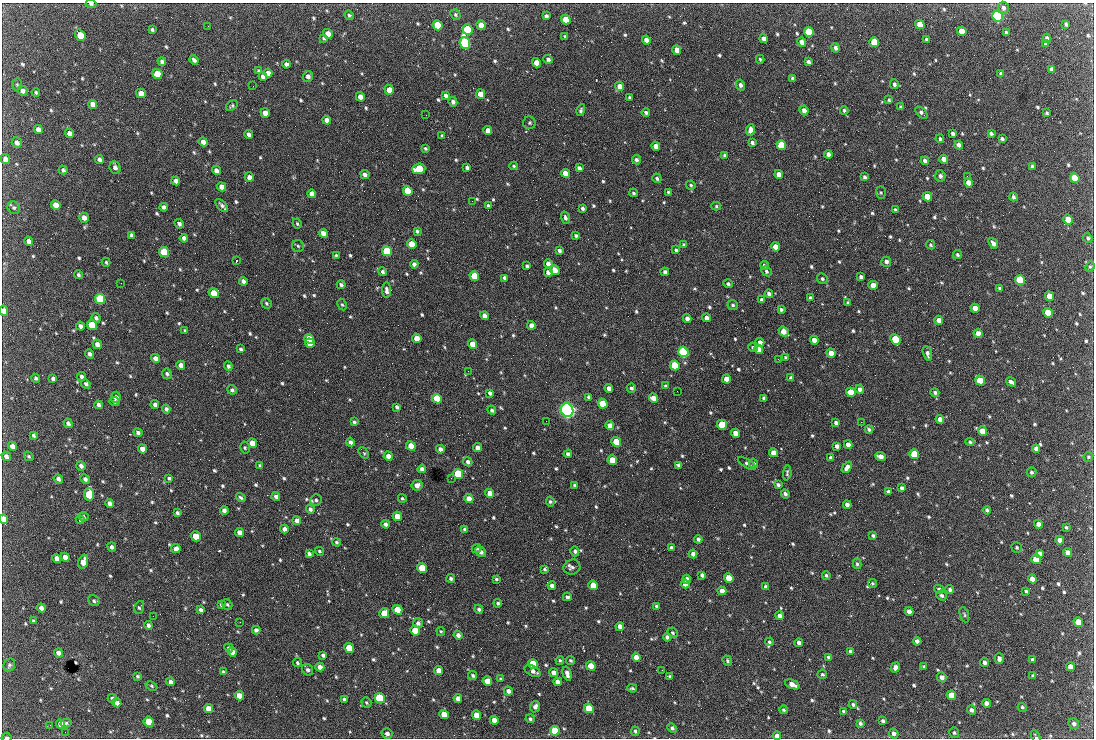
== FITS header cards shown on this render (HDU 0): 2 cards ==
NAXIS1  =                 1092 /fastest changing axis
NAXIS2  =                  736 /next to fastest changing axis

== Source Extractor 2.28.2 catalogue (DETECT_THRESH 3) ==
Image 1092 x 736 px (HDU 0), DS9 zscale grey, 1 PNG px = 1 image px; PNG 1096 x 740 px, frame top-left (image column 1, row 736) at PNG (2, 3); each listed source drawn as its Kron ellipse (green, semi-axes under 4 px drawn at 4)
Background 2280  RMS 44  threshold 131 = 3 sigma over >= 5 px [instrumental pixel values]
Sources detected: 789; of the 789, the 500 brightest by FLUX_AUTO listed and drawn (289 fainter detections omitted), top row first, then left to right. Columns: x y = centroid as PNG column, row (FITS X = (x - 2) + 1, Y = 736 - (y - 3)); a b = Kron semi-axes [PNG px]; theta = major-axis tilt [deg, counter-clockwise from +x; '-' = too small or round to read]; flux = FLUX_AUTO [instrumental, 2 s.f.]
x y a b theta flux
91 4 5 3 - 6.1e+03
1003 8 6 5 - 1.0e+04
455 14 6 4 -49 5.6e+03
349 15 5 4 - 5.0e+03
546 16 4 4 - 8.6e+03
997 16 5 5 - 6.5e+05
566 19 5 4 - 5.2e+04
920 24 5 4 - 5.0e+04
1066 24 4 3 - 5.7e+03
438 25 5 4 - 1.4e+05
481 25 5 4 - 3.3e+04
208 26 2 2 - 4.7e+03
468 29 5 5 - 2.4e+05
152 30 4 3 - 6.2e+03
962 31 5 4 - 5.0e+04
809 32 5 4 - 1.7e+05
1006 32 3 3 - 4.5e+03
328 34 5 4 - 4.0e+04
80 35 6 4 -52 7.2e+04
565 36 3 3 - 4.1e+03
324 38 4 4 - 4.6e+03
1047 38 4 4 - 1.0e+04
764 39 4 4 - 1.8e+04
927 39 4 4 - 9.0e+03
646 40 4 4 - 1.4e+04
802 42 4 4 - 2.3e+04
874 42 5 4 - 8.1e+04
465 43 6 5 - 4.9e+05
1046 43 4 3 - 8.2e+03
835 48 5 4 - 8.9e+03
677 50 5 4 - 2.8e+04
548 59 5 4 - 8.0e+03
760 59 4 3 - 4.6e+03
194 60 5 4 - 9.3e+03
162 61 4 4 - 7.3e+03
808 62 4 4 - 8.6e+03
537 63 5 4 - 3.7e+04
286 64 4 4 - 9.6e+03
1052 69 4 4 - 1.0e+04
259 71 4 3 - 4.4e+03
268 73 4 4 - 1.7e+04
1001 73 4 4 - 4.1e+03
157 74 5 4 - 5.6e+04
263 76 4 4 - 1.1e+04
308 76 5 5 - 1.2e+04
793 78 4 3 - 7.9e+03
894 84 5 4 - 7.5e+03
17 85 6 5 - 4.5e+03
740 85 5 4 - 9.0e+03
253 86 2 2 - 1.9e+04
620 86 5 4 - 2.7e+04
389 90 5 4 - 4.5e+04
23 91 5 4 - 1.3e+04
36 92 4 4 - 5.2e+03
141 93 5 4 - 3.5e+04
480 94 5 4 - 3.0e+04
446 95 4 4 - 1.0e+04
360 97 5 4 - 2.4e+04
630 98 3 3 - 5.5e+03
889 100 3 3 - 4.2e+03
453 102 5 4 - 1.0e+04
93 104 5 4 - 2.0e+04
232 105 6 4 36 4.8e+03
901 107 4 3 - 5.5e+03
581 110 6 4 77 6.4e+03
804 110 5 4 - 1.4e+04
844 110 4 3 - 4.8e+03
265 113 5 4 - 2.3e+04
646 113 4 3 - 6.5e+03
921 113 7 4 -43 9.0e+03
1047 113 3 3 - 4.7e+03
426 115 2 2 - 6.1e+03
327 120 4 4 - 2.0e+04
529 123 6 6 - 6.2e+03
38 129 5 4 - 1.4e+04
750 130 6 4 83 1.4e+04
488 131 4 4 - 2.4e+04
69 133 5 4 - 1.5e+04
953 133 4 3 - 8.2e+03
991 133 4 3 - 6.7e+03
249 135 4 4 - 1.1e+04
442 136 4 3 - 5.0e+03
940 139 4 4 - 5.9e+03
1002 139 4 3 - 6.3e+03
203 142 4 4 - 1.8e+04
17 143 5 4 - 1.1e+04
752 143 4 3 - 7.0e+03
781 145 5 4 - 1.3e+05
959 145 4 4 - 1.2e+04
656 146 4 4 - 1.6e+04
425 148 3 3 - 4.8e+03
828 154 4 4 - 1.2e+04
725 155 4 3 - 5.0e+03
5 159 5 4 - 1.9e+04
99 159 4 4 - 9.5e+03
944 159 4 4 - 2.1e+04
636 160 5 4 - 7.5e+03
925 161 4 4 - 1.0e+04
514 166 4 3 - 4.4e+03
1032 166 4 4 - 5.8e+03
115 167 6 5 - 1.2e+04
467 168 4 3 - 8.7e+03
579 168 4 3 - 9.3e+03
419 169 6 5 - 1.4e+05
63 170 4 4 - 7.1e+03
216 170 5 4 - 1.5e+04
565 173 4 4 - 2.9e+04
779 174 5 4 - 2.8e+04
365 175 5 4 - 1.1e+04
940 176 6 5 - 8.0e+03
967 176 2 2 - 4.2e+03
249 177 5 4 - 1.5e+04
865 177 4 3 - 6.2e+03
657 178 5 4 - 5.8e+03
1075 178 5 4 - 8.8e+04
176 181 4 4 - 1.4e+04
969 183 5 4 - 2.4e+04
691 185 5 4 - 5.0e+03
221 187 5 4 - 1.9e+04
408 191 5 4 - 1.3e+05
668 192 4 3 - 4.3e+03
633 193 4 4 - 4.6e+03
881 193 6 5 - 4.4e+03
312 194 4 4 - 2.1e+04
927 197 5 4 - 4.8e+04
1013 197 4 3 - 7.6e+03
472 201 2 2 - 5.8e+03
56 205 5 4 - 2.9e+04
222 205 8 4 -47 9.2e+03
488 205 4 3 - 5.1e+03
716 206 5 4 - 4.7e+03
164 207 4 3 - 8.4e+03
14 208 6 6 - 6.2e+03
582 208 4 3 - 6.7e+03
895 210 4 3 - 4.8e+03
84 218 5 4 - 1.7e+04
565 218 6 4 -72 7.6e+03
1068 220 5 4 - 6.7e+04
179 224 5 4 - 8.1e+03
297 224 5 3 - 4.3e+03
417 231 4 3 - 5.7e+03
323 233 4 4 - 1.8e+04
132 235 4 3 - 8.2e+03
576 236 4 3 - 5.5e+03
184 238 4 4 - 1.1e+04
1088 238 5 4 - 5.9e+03
29 241 5 4 - 1.4e+04
993 243 6 3 -52 1.3e+04
412 244 5 4 - 5.0e+04
684 245 4 3 - 5.4e+03
931 245 5 4 - 4.9e+03
298 246 6 6 - 5.9e+03
776 247 5 4 - 3.6e+04
559 250 4 3 - 7.5e+03
676 250 4 3 - 6.2e+03
387 251 5 5 - 2.2e+05
164 252 5 5 - 1.8e+05
336 255 4 3 - 4.2e+03
957 255 5 4 - 5.9e+03
236 261 3 2 - 1.1e+05
106 262 4 3 - 4.4e+03
886 262 5 5 - 9.0e+03
548 263 4 4 - 1.4e+04
414 264 4 4 - 1.1e+04
764 265 5 4 - 6.1e+03
527 266 4 3 - 5.2e+03
1090 267 5 4 - 4.3e+03
555 270 5 4 - 2.5e+04
766 271 5 4 - 6.1e+03
382 272 4 4 - 6.5e+03
548 272 4 4 - 2.1e+04
665 272 4 3 - 8.4e+03
78 275 4 3 - 6.3e+03
474 276 5 4 - 7.3e+04
861 277 4 4 - 9.4e+03
505 278 4 3 - 7.4e+03
822 279 5 5 - 5.7e+03
1020 280 5 4 - 2.2e+05
243 281 4 4 - 1.1e+04
121 283 2 2 - 8.9e+03
728 284 4 4 - 6.6e+03
341 285 4 3 - 7.2e+03
873 285 4 4 - 2.4e+04
1000 288 3 3 - 5.1e+03
386 290 8 4 -85 1.0e+04
214 293 5 4 - 7.8e+04
769 294 4 3 - 9.6e+03
1049 296 5 4 - 3.8e+04
810 298 4 3 - 5.2e+03
100 299 5 5 - 2.7e+05
762 300 4 3 - 6.6e+03
266 303 5 4 - 4.9e+03
848 303 4 3 - 6.2e+03
342 305 6 4 -61 4.5e+03
733 305 5 5 - 5.7e+03
975 308 5 4 - 3.0e+04
781 309 4 3 - 5.8e+03
4 311 5 4 - 2.4e+04
1048 313 5 4 - 8.1e+04
484 316 4 4 - 1.5e+04
96 318 5 4 - 7.8e+03
687 318 4 4 - 1.4e+04
706 318 4 4 - 1.3e+04
939 320 4 4 - 2.1e+04
92 325 5 5 - 9.6e+04
531 325 4 4 - 1.7e+04
80 326 4 3 - 9.2e+03
185 331 4 3 - 4.8e+03
784 332 5 4 - 3.1e+04
978 333 4 4 - 3.1e+04
417 338 5 4 - 3.4e+04
309 339 5 4 - 6.3e+04
895 339 6 4 -48 2.5e+05
814 340 4 4 - 2.1e+04
760 342 4 4 - 1.2e+04
310 343 5 4 - 6.6e+04
97 344 5 4 - 1.3e+04
472 344 5 4 - 3.9e+04
753 347 5 4 - 6.0e+03
241 349 4 3 - 5.4e+03
758 349 4 4 - 2.3e+04
683 352 5 5 - 5.6e+05
831 353 4 4 - 3.0e+04
927 353 7 4 -74 1.0e+04
90 354 5 4 - 8.8e+03
155 358 5 4 - 1.5e+04
786 358 4 3 - 6.5e+03
778 359 2 2 - 1.1e+04
181 365 4 4 - 1.8e+04
675 365 5 4 - 1.5e+05
228 366 5 4 - 6.9e+03
468 371 2 2 - 5.8e+03
167 374 5 5 - 6.5e+03
81 376 4 4 - 8.1e+03
36 378 5 4 - 6.0e+03
791 378 4 4 - 1.0e+04
53 379 4 3 - 7.3e+03
726 379 4 4 - 3.2e+04
980 380 5 4 - 8.6e+04
1011 382 5 3 - 1.0e+04
86 384 5 4 - 7.7e+03
665 386 4 4 - 4.9e+03
609 388 4 4 - 2.0e+04
631 388 4 4 - 6.6e+03
860 389 4 4 - 1.1e+04
232 390 5 4 - 6.8e+03
677 391 2 2 - 5.4e+03
851 392 5 4 - 8.3e+04
935 392 4 4 - 6.3e+03
490 393 4 3 - 9.0e+03
116 397 5 5 - 1.1e+04
589 397 4 3 - 7.7e+03
437 398 5 4 - 1.1e+05
654 398 5 4 - 2.8e+04
764 398 4 4 - 8.4e+03
115 401 5 4 - 5.1e+03
603 404 5 4 - 9.5e+04
98 405 4 4 - 8.3e+03
155 405 4 4 - 1.0e+04
397 407 4 3 - 6.3e+03
166 409 4 4 - 6.8e+03
492 410 5 4 - 7.4e+03
567 410 7 6 - 1.3e+06
940 419 4 4 - 1.8e+04
546 421 2 2 - 6.4e+03
354 422 4 3 - 5.1e+03
861 422 2 2 - 7.2e+03
68 423 5 4 - 8.8e+03
836 423 4 4 - 7.7e+03
722 425 5 4 - 1.4e+05
610 426 4 4 - 2.5e+04
869 429 4 3 - 5.8e+03
982 431 5 4 - 3.8e+04
138 432 4 4 - 8.6e+03
736 433 4 4 - 3.2e+04
33 435 4 3 - 6.1e+03
350 442 4 4 - 9.3e+03
616 442 5 4 - 1.1e+05
970 442 4 4 - 4.7e+03
252 443 5 4 - 3.8e+04
848 445 4 4 - 1.5e+04
12 446 5 4 - 1.8e+04
411 446 5 4 - 5.2e+04
837 446 4 4 - 1.1e+04
245 448 6 4 -76 4.5e+03
477 448 4 4 - 1.8e+04
142 449 5 4 - 2.2e+04
440 449 4 4 - 1.2e+04
1036 449 4 4 - 1.3e+04
364 453 6 4 -50 4.7e+03
773 453 4 4 - 2.7e+04
568 454 4 4 - 9.4e+03
914 454 5 4 - 1.4e+05
6 456 5 4 - 1.1e+04
29 456 5 4 - 4.5e+03
388 456 5 4 - 1.7e+04
881 457 5 4 - 2.2e+04
1088 457 5 4 - 4.8e+03
831 458 4 4 - 1.1e+04
612 460 5 4 - 8.2e+04
468 462 5 4 - 9.0e+03
747 463 10 3 -31 6.5e+03
754 463 5 4 - 4.3e+03
679 465 4 3 - 9.7e+03
81 466 5 4 - 9.5e+03
260 466 4 3 - 4.7e+03
847 467 6 4 53 1.5e+04
422 469 4 4 - 1.1e+04
1031 472 5 5 - 5.9e+03
787 473 7 3 86 5.0e+03
458 474 5 4 - 1.6e+05
169 478 3 3 - 4.5e+03
451 478 2 2 - 5.5e+03
58 479 5 4 - 9.8e+03
85 479 5 4 - 7.8e+03
417 485 5 5 - 1.6e+04
575 485 4 3 - 5.9e+03
778 485 4 4 - 7.2e+03
902 488 4 4 - 8.3e+03
888 491 4 3 - 6.0e+03
490 493 4 4 - 2.8e+04
89 494 6 5 - 1.5e+05
785 494 5 3 - 9.3e+03
276 496 4 4 - 1.1e+04
241 498 5 3 - 6.6e+03
402 498 4 3 - 4.4e+03
469 499 5 4 - 2.8e+04
316 500 6 5 - 6.8e+03
550 502 5 4 - 5.7e+03
110 503 5 4 - 1.3e+04
847 505 4 3 - 1.1e+04
310 509 5 4 - 7.4e+03
224 510 4 4 - 1.1e+04
987 510 4 3 - 6.5e+03
177 513 4 4 - 6.1e+03
397 516 5 4 - 4.1e+04
83 517 5 4 - 5.3e+03
3 519 5 4 - 3.7e+04
80 520 4 4 - 4.3e+03
297 521 4 4 - 1.7e+04
386 524 4 4 - 1.1e+04
1039 524 4 4 - 1.6e+04
1066 527 3 3 - 4.4e+03
284 529 4 4 - 1.4e+04
465 529 4 3 - 7.8e+03
239 532 4 4 - 1.6e+04
196 536 5 4 - 7.5e+04
873 536 4 3 - 5.7e+03
698 539 4 3 - 8.1e+03
1060 540 4 4 - 2.0e+04
337 542 4 3 - 5.0e+03
112 547 4 4 - 8.9e+03
477 548 5 4 - 4.7e+03
671 548 4 3 - 6.8e+03
1017 548 5 5 - 4.2e+03
176 549 5 4 - 2.0e+04
319 551 4 3 - 4.3e+03
575 551 5 4 - 7.3e+03
481 552 6 4 -39 1.1e+04
1068 552 4 4 - 1.5e+04
1040 553 4 4 - 9.8e+03
309 554 4 3 - 8.8e+03
693 554 4 4 - 1.2e+04
65 557 5 4 - 2.1e+04
57 558 5 4 - 2.4e+04
1036 559 5 4 - 1.1e+05
83 562 7 4 70 2.6e+04
857 564 5 4 - 5.0e+03
572 567 8 7 - 1.0e+04
422 568 5 4 - 1.1e+05
545 569 4 4 - 4.9e+03
702 575 4 4 - 8.3e+03
826 575 4 3 - 5.2e+03
451 578 4 4 - 6.2e+03
729 578 5 4 - 5.7e+04
496 579 4 3 - 4.2e+03
687 579 4 4 - 1.6e+04
1032 579 4 4 - 2.1e+04
872 583 4 4 - 4.5e+03
685 584 4 4 - 1.8e+04
593 585 5 4 - 6.8e+04
552 586 4 4 - 1.2e+04
766 587 4 4 - 9.9e+03
939 589 5 4 - 6.7e+03
950 589 4 4 - 7.7e+03
722 591 4 4 - 2.0e+04
1026 591 4 3 - 5.1e+03
942 596 5 4 - 6.9e+03
567 597 4 4 - 8.0e+03
94 601 6 5 - 5.7e+03
498 603 4 4 - 5.3e+03
227 604 6 4 -58 4.2e+03
221 605 4 3 - 5.3e+03
657 606 4 3 - 5.8e+03
139 607 6 4 68 5.3e+03
41 608 4 4 - 1.2e+04
479 609 4 4 - 6.4e+03
200 610 4 3 - 7.5e+03
397 610 5 4 - 5.3e+04
909 611 4 4 - 1.7e+04
384 613 5 5 - 4.8e+04
964 615 8 4 -70 4.8e+03
153 616 2 2 - 1.0e+04
780 616 4 4 - 1.7e+04
33 621 3 3 - 4.8e+03
240 622 2 2 - 4.9e+03
1078 622 5 4 - 4.2e+04
418 623 5 5 - 9.8e+03
148 625 4 4 - 8.1e+03
620 626 4 4 - 1.7e+04
256 630 4 4 - 9.2e+03
415 631 5 4 - 8.6e+04
441 631 4 4 - 4.2e+03
673 633 5 5 - 5.7e+03
458 635 4 4 - 1.1e+04
667 637 4 4 - 9.6e+03
917 641 4 4 - 1.2e+04
769 642 4 4 - 4.9e+03
799 643 4 4 - 9.8e+03
229 648 5 4 - 4.8e+03
349 648 5 4 - 7.5e+04
850 651 4 3 - 6.0e+03
232 652 5 4 - 1.8e+04
59 653 5 4 - 1.4e+04
323 655 4 3 - 7.5e+03
636 657 4 4 - 2.0e+04
828 657 4 3 - 5.7e+03
999 659 5 4 - 9.9e+03
560 660 4 4 - 4.5e+03
570 660 4 3 - 4.5e+03
1033 660 4 4 - 1.2e+04
727 661 5 4 - 4.9e+03
985 662 4 4 - 8.9e+03
297 663 5 4 - 4.9e+03
533 664 5 4 - 9.6e+04
9 665 7 5 63 6.9e+03
591 666 5 4 - 5.2e+04
320 667 4 4 - 1.6e+04
895 667 5 4 - 1.1e+04
924 667 4 3 - 4.9e+03
1070 667 4 4 - 2.4e+04
307 670 6 5 - 8.0e+03
662 670 2 2 - 6.5e+03
439 671 4 4 - 2.6e+04
533 671 9 5 -26 1.2e+04
223 672 4 3 - 5.1e+03
554 673 4 4 - 1.8e+04
567 674 7 3 -74 1.3e+04
822 674 5 4 - 5.0e+03
473 675 5 3 - 5.6e+03
138 676 4 3 - 4.3e+03
1033 676 4 3 - 6.7e+03
670 677 4 3 - 6.2e+03
942 677 5 4 - 1.2e+04
501 679 4 4 - 4.9e+03
487 681 5 4 - 3.8e+04
171 682 4 4 - 1.2e+04
558 682 4 4 - 1.9e+04
792 684 8 4 -23 2.0e+04
152 686 6 4 -28 4.1e+03
632 688 5 3 - 4.8e+03
508 691 4 4 - 1.2e+04
951 695 5 4 - 6.7e+04
239 696 5 4 - 3.4e+04
112 698 4 4 - 5.8e+03
380 698 5 5 - 2.7e+05
344 699 4 3 - 6.4e+03
458 699 4 4 - 1.8e+04
117 703 4 4 - 1.3e+04
366 703 5 5 - 4.6e+03
986 703 4 4 - 1.4e+04
853 704 4 3 - 4.8e+03
535 707 6 4 63 9.9e+03
1022 707 5 4 - 4.9e+03
589 708 5 4 - 7.7e+04
208 709 5 4 - 2.6e+04
783 710 4 4 - 4.8e+03
971 710 5 4 - 9.4e+03
843 711 4 4 - 5.3e+03
444 714 5 4 - 4.3e+04
476 715 5 4 - 3.9e+04
530 719 5 4 - 5.6e+03
494 720 4 4 - 2.5e+04
883 721 4 3 - 6.5e+03
149 722 5 5 - 8.1e+04
66 723 5 4 - 5.0e+03
860 723 4 3 - 6.1e+03
60 724 5 4 - 2.2e+04
1074 724 5 5 - 8.2e+03
50 725 2 2 - 4.9e+03
672 728 5 4 - 6.8e+03
555 731 5 4 - 1.1e+05
635 731 4 4 - 5.5e+03
65 732 2 2 - 9.6e+03
894 733 5 4 - 1.0e+04
954 733 5 5 - 5.1e+03
387 734 5 5 - 1.1e+04
777 736 4 4 - 1.2e+04
7 737 5 3 - 4.9e+03
1036 737 7 3 -64 4.8e+03
At the frame edge (FLAGS 8, measured only in part): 6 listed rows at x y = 91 4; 4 311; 3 519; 777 736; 7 737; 1036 737
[289 fainter detections neither listed nor drawn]